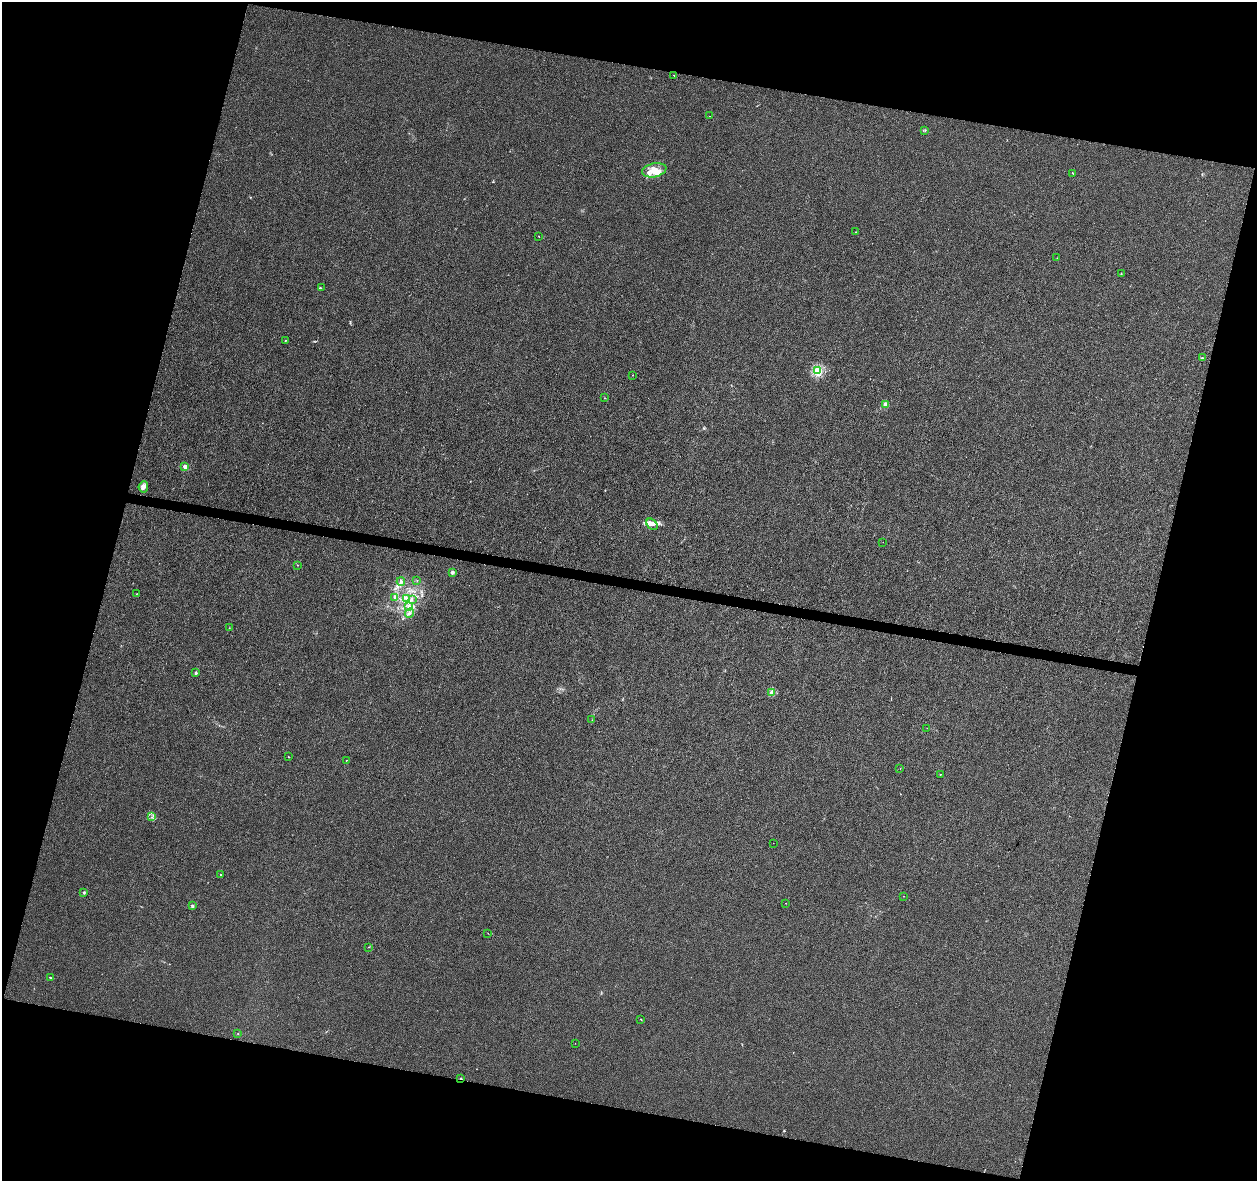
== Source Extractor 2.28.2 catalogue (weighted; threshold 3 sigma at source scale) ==
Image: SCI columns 1-5018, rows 223-4935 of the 5027 x 5220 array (HDU 1 of 3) = the unmasked area's bounding box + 8 px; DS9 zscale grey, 4 x 4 block average (1 PNG px = mean of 4 x 4 image px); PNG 1259 x 1183 px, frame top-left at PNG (2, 2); each listed source drawn as its Kron ellipse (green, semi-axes under 4 px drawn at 4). Shown black and unused: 29% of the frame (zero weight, under 3 of 4 exposures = <1% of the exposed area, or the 3 px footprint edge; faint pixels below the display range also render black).
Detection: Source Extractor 2.28.2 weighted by HDU 2 'WHT'. Background 0.00164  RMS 0.0031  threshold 0.0139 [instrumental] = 3 sigma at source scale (4.5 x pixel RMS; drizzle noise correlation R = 1.50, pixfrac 1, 0.0396/0.0396 arcsec/px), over >= 5 px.
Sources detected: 57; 2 coinciding with a brighter row at this scale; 2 inside a brighter listed object's ellipse — not listed separately; the other 53 listed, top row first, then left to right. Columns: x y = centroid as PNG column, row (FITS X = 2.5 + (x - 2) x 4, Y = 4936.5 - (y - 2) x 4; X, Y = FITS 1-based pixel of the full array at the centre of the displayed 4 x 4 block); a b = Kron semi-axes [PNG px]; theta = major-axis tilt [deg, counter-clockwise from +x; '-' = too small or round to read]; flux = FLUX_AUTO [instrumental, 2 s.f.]
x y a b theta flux
674 75 2 2 - 0.52
710 116 2 2 - 0.48
925 131 2 2 - 0.89
654 170 12 7 12 22
1073 173 2 2 - 0.56
855 232 2 2 - 0.54
538 236 2 2 - 0.5
1057 258 2 2 - 0.43
1121 274 4 2 - 0.94
321 288 2 2 - 0.73
285 341 2 2 - 0.85
1202 357 2 2 - 0.53
818 371 2 2 - 150
633 375 2 2 - 0.77
605 398 2 2 - 0.7
885 404 2 2 - 27
185 467 2 2 - 27
143 487 5 5 - 8.5
652 524 6 4 -47 7.2
883 542 2 2 - 0.28
297 565 2 2 - 0.56
452 572 2 2 - 17
401 581 4 2 - 2.8
417 581 2 2 - 0.61
136 594 2 2 - 0.52
395 598 3 2 - 1.4
407 599 3 2 - 1.9
412 599 2 2 - 0.71
409 606 4 2 - 3.3
409 613 5 2 - 2.8
229 628 2 2 - 0.36
196 673 2 2 - 9
772 693 4 3 - 3.9
592 720 2 2 - 0.38
927 728 2 2 - 0.36
288 757 2 2 - 0.79
346 761 2 2 - 0.59
900 769 2 2 - 0.3
940 774 2 2 - 0.57
152 817 2 2 - 0.67
773 843 2 2 - 0.23
220 875 2 2 - 1.4
84 893 2 2 - 2.8
903 896 2 2 - 0.43
786 903 2 2 - 0.31
193 905 2 2 - 1.2
488 933 2 2 - 0.34
369 947 2 2 - 0.44
50 978 3 2 - 1.1
641 1019 2 2 - 0.8
238 1034 2 2 - 0.49
575 1043 2 2 - 0.33
461 1078 2 2 - 5.9
Overlapping masked pixels (flux is a lower limit): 1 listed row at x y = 461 1078
Diffuse or blended objects may show on this block-average render without a row.